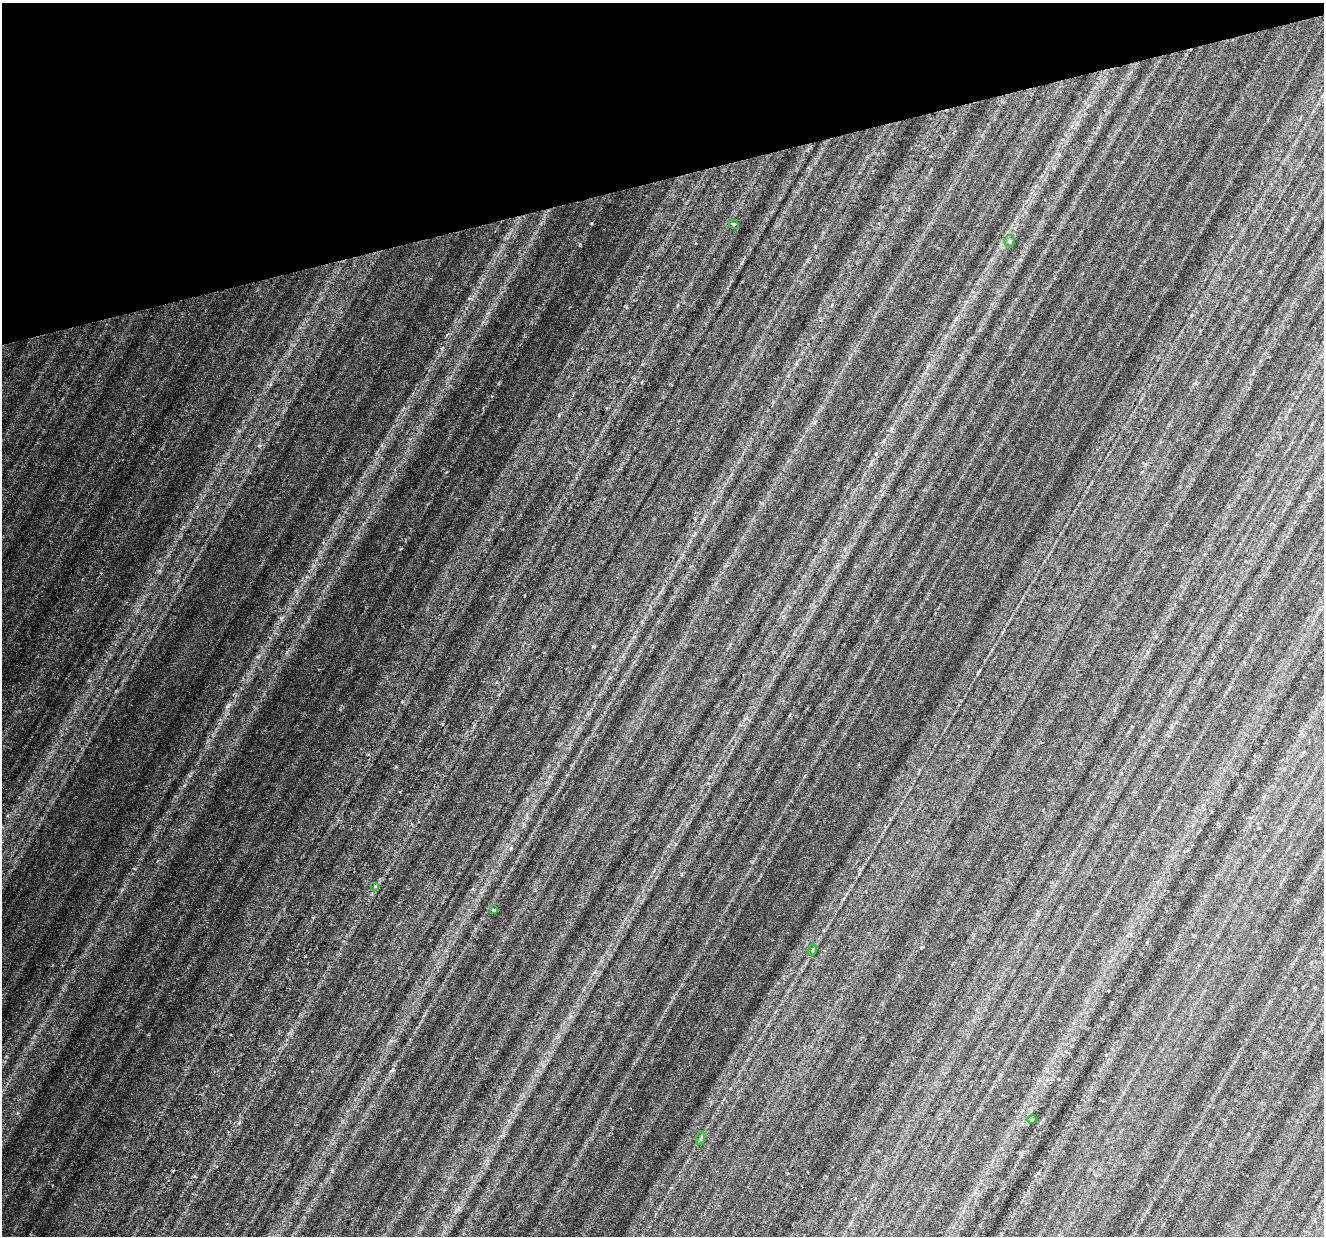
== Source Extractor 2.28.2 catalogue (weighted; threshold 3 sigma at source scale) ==
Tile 3 of 4 x 4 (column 3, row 1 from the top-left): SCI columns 2645-3966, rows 3761-4994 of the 5293 x 5112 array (HDU 1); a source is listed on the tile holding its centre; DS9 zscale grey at full resolution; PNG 1326 x 1238 px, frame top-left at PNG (2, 3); each listed source drawn as its Kron ellipse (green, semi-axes under 4 px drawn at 4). Shown black and unused: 14% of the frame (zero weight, under 3 of 6 exposures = <1% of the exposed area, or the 3 px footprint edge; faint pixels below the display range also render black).
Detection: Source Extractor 2.28.2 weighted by HDU 2 'WHT'; one run over the whole footprint, this tile lists its part. Background 0.0394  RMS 0.0029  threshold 0.012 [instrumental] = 3 sigma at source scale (4.09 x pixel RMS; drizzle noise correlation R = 1.36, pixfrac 0.8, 0.0396/0.0396 arcsec/px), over >= 5 px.
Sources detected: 7; all 7 listed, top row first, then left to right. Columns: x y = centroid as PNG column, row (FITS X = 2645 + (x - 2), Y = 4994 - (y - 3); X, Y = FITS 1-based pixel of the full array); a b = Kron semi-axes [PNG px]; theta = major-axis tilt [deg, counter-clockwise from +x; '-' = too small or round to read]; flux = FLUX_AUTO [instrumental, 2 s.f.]
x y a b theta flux
734 224 5 4 - 0.75
1009 241 5 5 - 0.45
375 886 3 3 - 0.21
494 910 4 3 - 0.82
812 950 5 3 - 0.28
1032 1119 4 4 - 0.37
701 1138 7 4 71 0.47